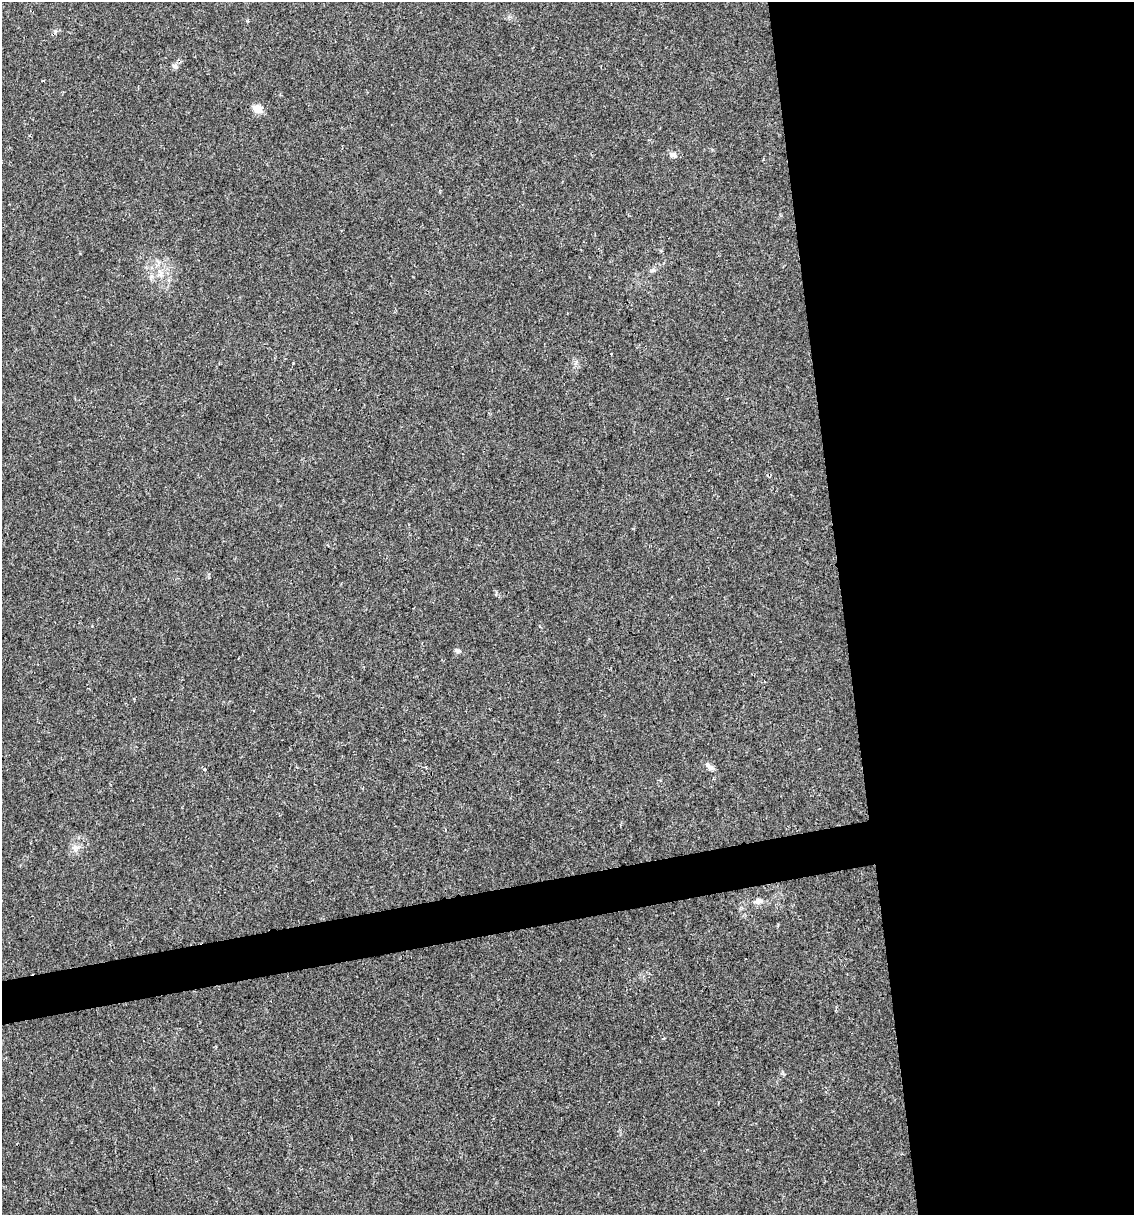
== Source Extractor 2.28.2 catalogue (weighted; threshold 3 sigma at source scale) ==
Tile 8 of 4 x 4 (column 4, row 2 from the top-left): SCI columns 3470-4601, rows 2429-3641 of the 4627 x 4856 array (HDU 1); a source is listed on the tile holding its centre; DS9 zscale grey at full resolution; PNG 1136 x 1217 px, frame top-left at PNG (2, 2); no overlay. Shown black and unused: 28% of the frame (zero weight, under 2 of 3 exposures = <1% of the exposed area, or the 3 px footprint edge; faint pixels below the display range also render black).
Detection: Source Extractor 2.28.2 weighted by HDU 2 'WHT'; one run over the whole footprint, this tile lists its part. Background 0.0176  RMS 0.0045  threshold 0.0202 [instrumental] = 3 sigma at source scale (4.5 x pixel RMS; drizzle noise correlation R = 1.50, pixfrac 1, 0.0396/0.0396 arcsec/px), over >= 5 px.
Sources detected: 12; all 12 listed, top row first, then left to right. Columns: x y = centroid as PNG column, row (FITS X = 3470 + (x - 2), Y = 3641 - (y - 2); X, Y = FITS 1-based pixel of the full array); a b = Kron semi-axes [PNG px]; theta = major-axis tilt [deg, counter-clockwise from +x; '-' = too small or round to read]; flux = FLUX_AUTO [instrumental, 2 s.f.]
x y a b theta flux
55 31 7 5 82 1.1
175 66 8 6 -57 1.3
43 81 4 2 - 0.42
257 109 12 9 -28 4.1
673 155 10 6 -10 2
653 270 8 4 19 0.81
160 273 11 7 -82 3
458 651 9 6 -24 1.1
710 767 14 6 -38 1.8
204 769 4 3 - 0.48
75 847 10 8 0 2.5
758 901 11 8 8 2.5